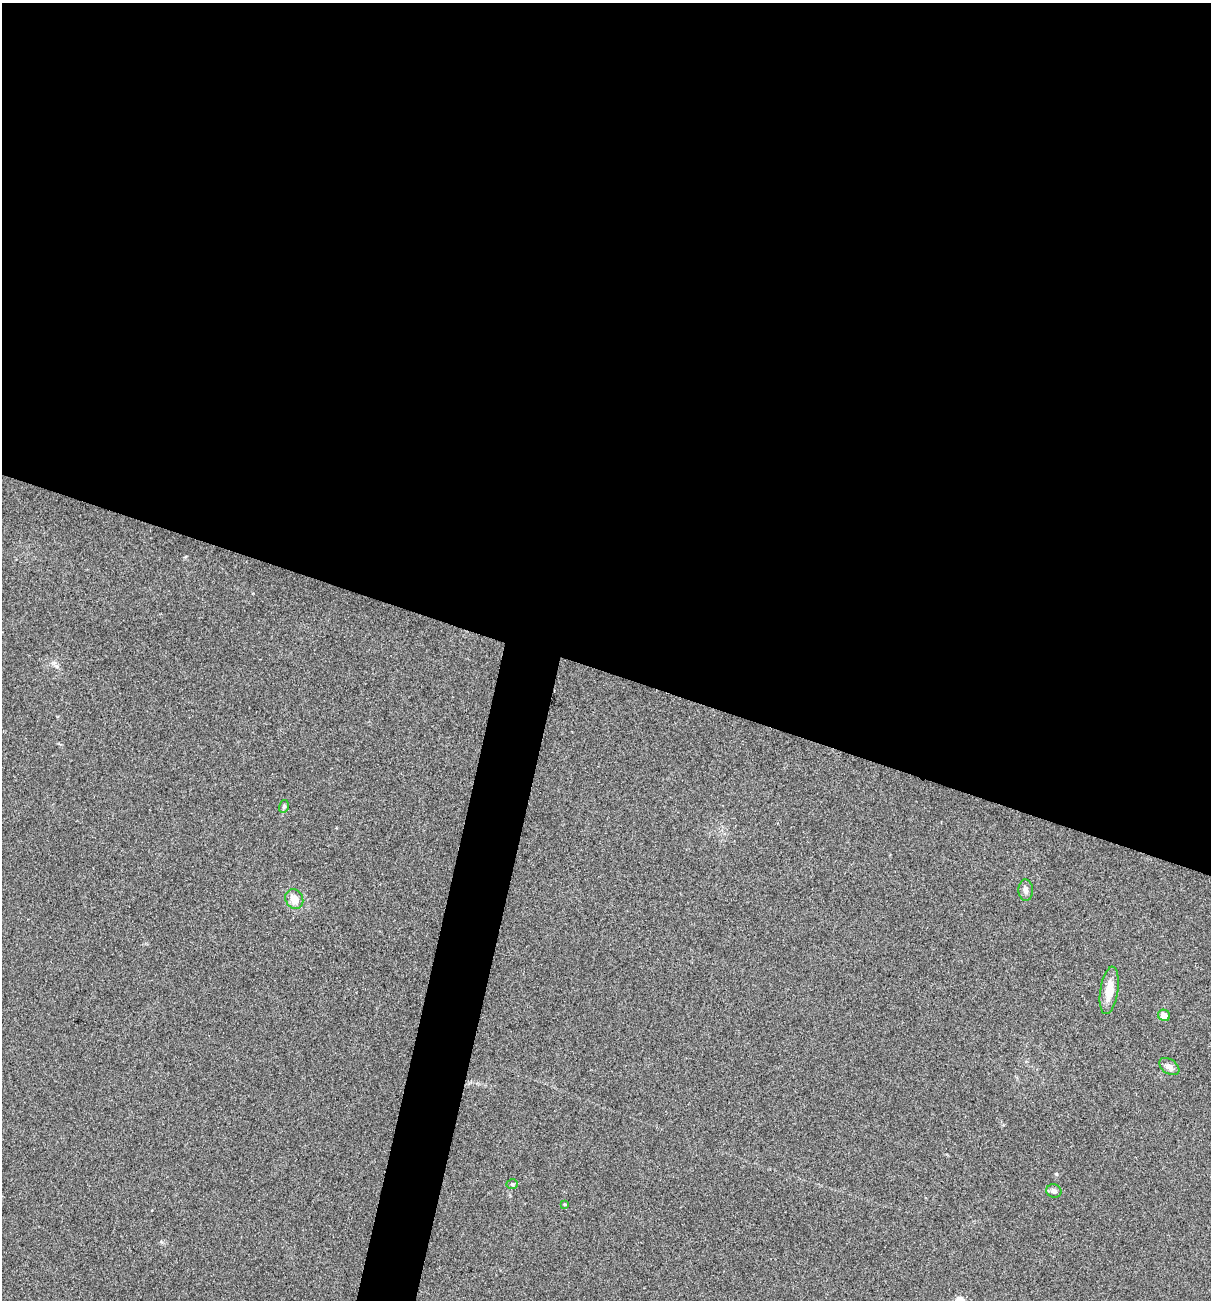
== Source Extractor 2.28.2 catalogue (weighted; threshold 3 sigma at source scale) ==
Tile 3 of 4 x 4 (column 3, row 1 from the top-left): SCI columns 2542-3750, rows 3896-5193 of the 5209 x 5195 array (HDU 1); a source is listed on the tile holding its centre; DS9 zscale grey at full resolution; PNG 1213 x 1302 px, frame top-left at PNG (2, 3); each listed source drawn as its Kron ellipse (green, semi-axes under 4 px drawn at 4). Shown black and unused: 54% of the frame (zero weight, under 3 of 4 exposures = <1% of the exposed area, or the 3 px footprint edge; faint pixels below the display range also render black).
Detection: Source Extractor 2.28.2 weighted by HDU 2 'WHT'; one run over the whole footprint, this tile lists its part. Background 0.12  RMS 0.0065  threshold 0.0294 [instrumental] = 3 sigma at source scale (4.5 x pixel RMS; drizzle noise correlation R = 1.50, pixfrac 1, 0.05/0.05 arcsec/px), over >= 5 px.
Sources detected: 9; all 9 listed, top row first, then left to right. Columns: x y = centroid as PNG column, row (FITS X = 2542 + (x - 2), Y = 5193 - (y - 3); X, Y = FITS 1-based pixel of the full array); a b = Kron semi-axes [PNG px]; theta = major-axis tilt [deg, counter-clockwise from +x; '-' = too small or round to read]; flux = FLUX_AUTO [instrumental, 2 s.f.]
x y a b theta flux
284 806 6 5 - 1.3
1026 890 10 7 -87 2.9
294 899 10 8 -60 7.4
1109 990 24 9 81 11
1164 1015 6 5 - 5.2
1169 1067 11 7 -34 4.4
512 1184 5 4 - 0.93
1054 1191 7 6 - 2.3
565 1204 4 3 - 0.61